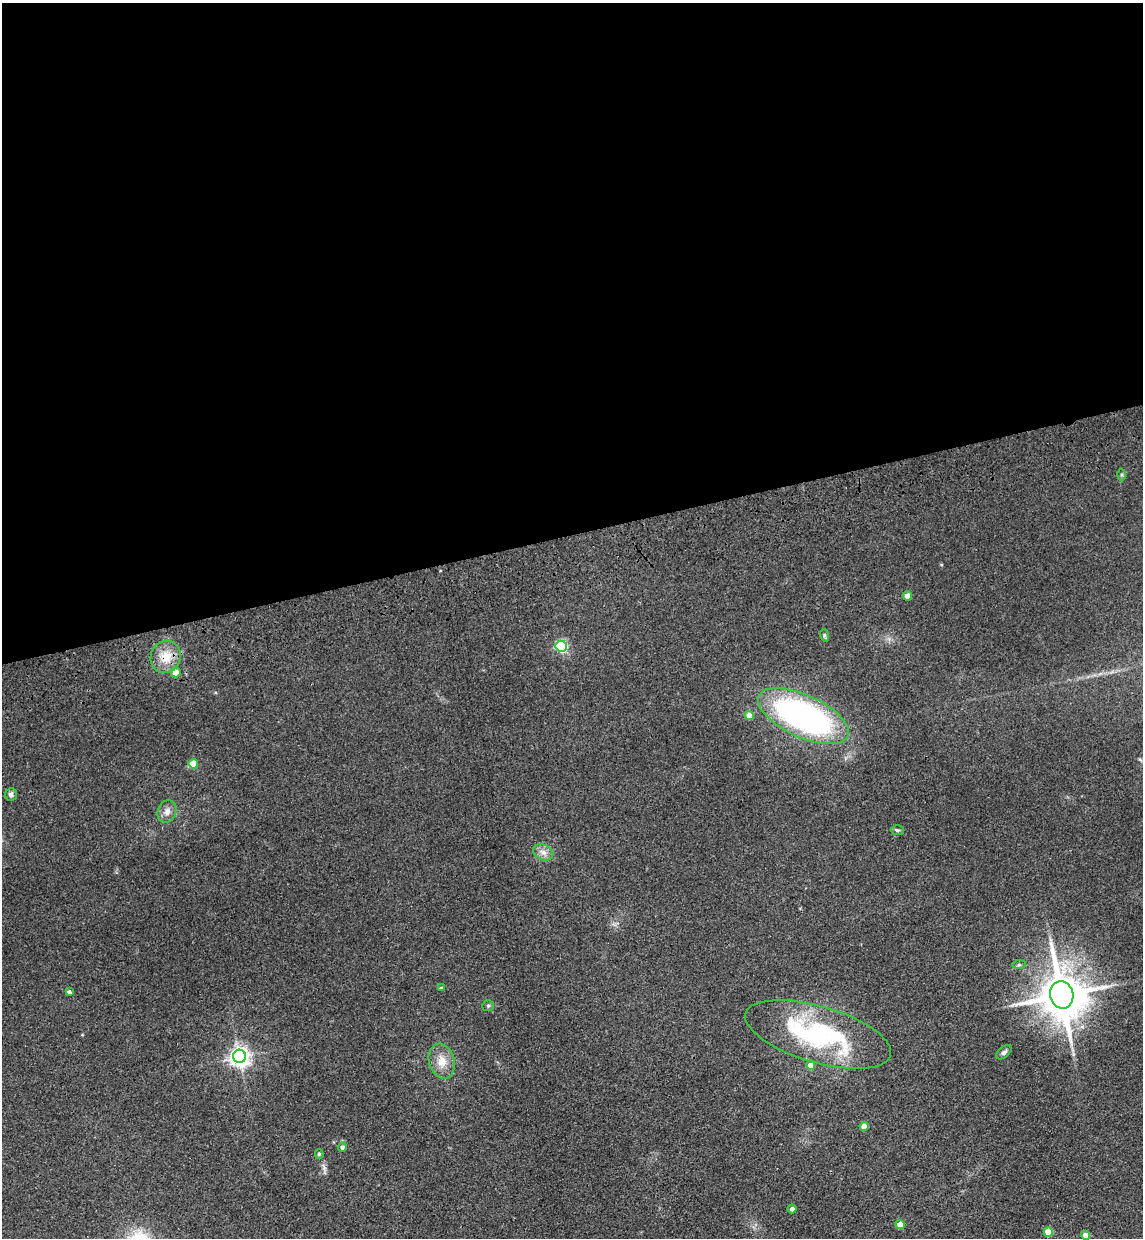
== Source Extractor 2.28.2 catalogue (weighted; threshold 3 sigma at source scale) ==
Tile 2 of 4 x 4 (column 2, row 1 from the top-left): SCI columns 1318-2458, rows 3824-5059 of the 5030 x 5177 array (HDU 1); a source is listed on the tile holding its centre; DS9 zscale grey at full resolution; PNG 1145 x 1240 px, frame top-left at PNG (2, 3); each listed source drawn as its Kron ellipse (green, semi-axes under 4 px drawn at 4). Shown black and unused: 43% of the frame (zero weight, under 3 of 4 exposures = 6% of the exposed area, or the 3 px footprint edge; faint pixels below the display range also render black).
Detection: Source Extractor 2.28.2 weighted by HDU 2 'WHT'; one run over the whole footprint, this tile lists its part. Background 0.0889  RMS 0.0068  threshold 0.0306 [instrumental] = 3 sigma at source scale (4.5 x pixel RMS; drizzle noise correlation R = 1.50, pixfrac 1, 0.05/0.05 arcsec/px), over >= 5 px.
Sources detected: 31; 1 inside a brighter listed object's ellipse — not listed separately; the other 30 listed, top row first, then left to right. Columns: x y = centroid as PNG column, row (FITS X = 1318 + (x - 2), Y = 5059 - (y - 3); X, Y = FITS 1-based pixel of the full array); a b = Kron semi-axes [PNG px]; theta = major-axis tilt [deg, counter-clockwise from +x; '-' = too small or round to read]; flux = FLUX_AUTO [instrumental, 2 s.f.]
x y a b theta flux
1122 475 6 4 90 0.93
908 596 4 4 - 9.9
824 635 6 4 -72 1
561 646 5 5 - 86
166 657 16 15 - 13
176 672 5 5 - 7.7
749 715 4 4 - 8
803 716 49 21 -24 210
193 764 5 4 - 12
11 795 6 5 - 2.4
167 811 11 9 70 4.2
897 830 6 5 - 1.2
543 852 11 7 -27 3.9
1019 965 7 4 1 1.2
441 988 4 4 - 0.86
69 992 4 4 - 1.6
1062 995 14 11 -76 3000
488 1006 6 5 - 1.1
818 1034 75 28 -16 100
1004 1052 9 5 41 2
239 1056 6 6 - 380
442 1061 18 12 -74 9.5
811 1065 4 4 - 7.8
864 1126 4 4 - 7.2
342 1147 5 4 - 2
319 1154 5 4 - 1.1
792 1209 4 4 - 2.3
900 1225 4 4 - 8.9
1048 1232 4 4 - 17
1086 1235 4 4 - 5.6
Overlapping masked pixels (flux is a lower limit): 1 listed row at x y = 166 657